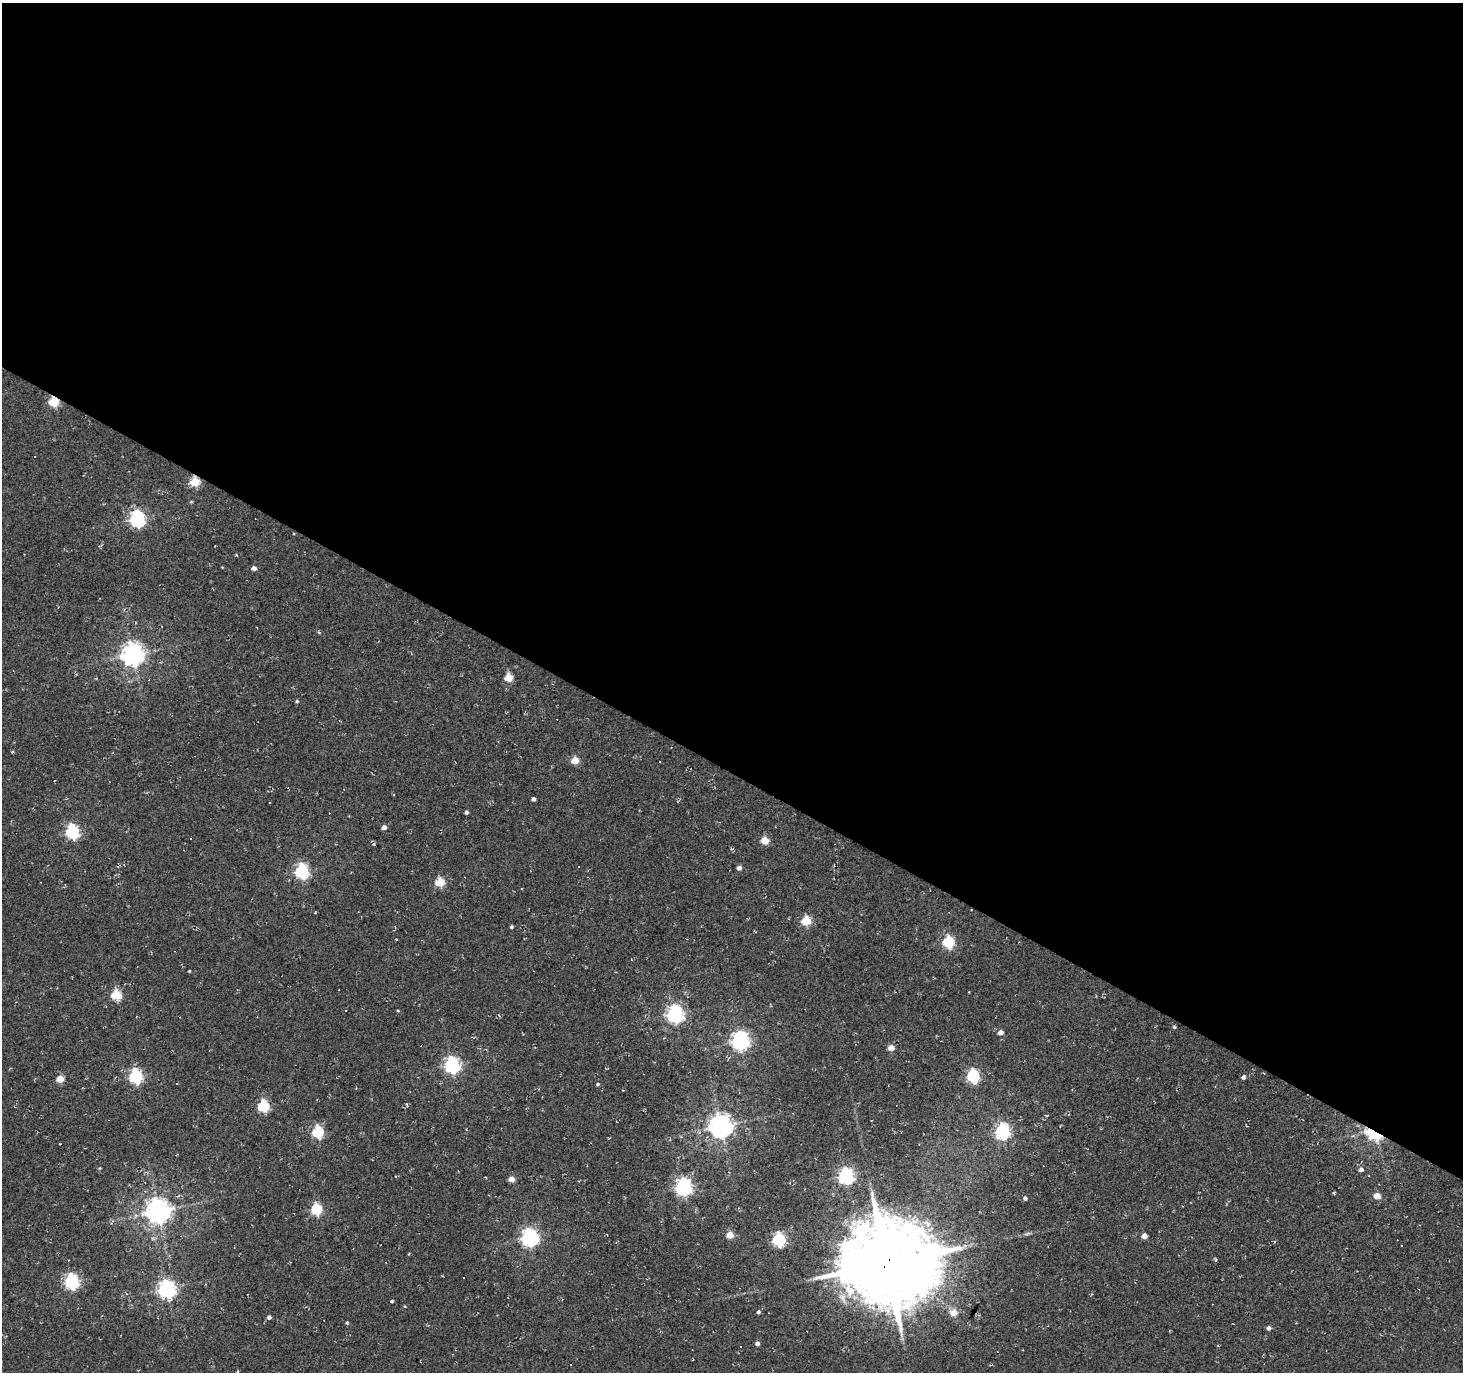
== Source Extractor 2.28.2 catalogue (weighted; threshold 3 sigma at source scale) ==
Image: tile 3 of 4 x 4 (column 3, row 1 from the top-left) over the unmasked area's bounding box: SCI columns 2925-4385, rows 4303-5672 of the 5853 x 5930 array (HDU 1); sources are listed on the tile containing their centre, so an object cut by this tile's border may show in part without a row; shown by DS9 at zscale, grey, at full resolution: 1 PNG px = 1 image px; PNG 1465 x 1374 px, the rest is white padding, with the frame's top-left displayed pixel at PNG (2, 3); no overlay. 56% of this frame is shown black and not used: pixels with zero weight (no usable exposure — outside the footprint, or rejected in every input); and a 3 px margin inside the footprint's outer edge (the drizzle kernel's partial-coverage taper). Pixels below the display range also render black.
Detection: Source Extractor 2.28.2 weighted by HDU 2 'WHT'; one run over the whole footprint, this tile lists its part. Background 0.0019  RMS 0.0051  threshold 0.0231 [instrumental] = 3 sigma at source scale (4.5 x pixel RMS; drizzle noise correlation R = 1.50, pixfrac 1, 0.0396/0.0396 arcsec/px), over >= 5 px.
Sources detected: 95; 22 cosmic-ray / hot-pixel residue — not listed; the other 73 listed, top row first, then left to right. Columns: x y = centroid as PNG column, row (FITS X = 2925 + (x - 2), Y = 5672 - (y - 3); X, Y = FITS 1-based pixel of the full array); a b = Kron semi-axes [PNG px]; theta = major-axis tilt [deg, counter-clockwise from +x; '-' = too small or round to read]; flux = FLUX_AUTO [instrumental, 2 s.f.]
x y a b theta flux
54 402 5 5 - 32
195 482 5 5 - 24
137 519 7 6 - 130
254 568 4 4 - 2.8
133 654 8 7 - 410
508 678 5 5 - 16
297 701 4 4 - 0.71
12 752 5 3 - 0.41
575 761 5 5 - 13
660 762 3 3 - 1.2
534 799 4 3 - 1.4
466 812 4 3 - 1.3
384 827 4 4 - 2.6
72 832 6 6 - 85
190 838 3 3 - 1.5
765 840 5 5 - 14
373 844 5 4 - 0.77
739 868 4 4 - 2.5
302 871 6 6 - 100
440 882 5 5 - 23
522 889 3 2 - 0.36
806 921 5 5 - 24
511 927 4 4 - 0.77
948 942 6 6 - 47
189 971 3 3 - 0.51
116 995 5 5 - 32
398 1011 4 3 - 0.46
675 1014 7 6 - 180
1174 1027 5 4 - 0.62
1000 1032 5 4 - 3.6
740 1040 7 7 - 210
891 1048 5 4 - 6.7
452 1065 6 6 - 140
136 1076 6 6 - 84
973 1076 6 6 - 73
1244 1077 4 4 - 1.8
60 1079 5 5 - 11
177 1083 3 2 - 0.33
598 1084 4 3 - 0.62
263 1106 5 5 - 47
721 1126 7 7 - 470
1002 1131 6 6 - 110
318 1132 6 5 - 52
1373 1134 18 8 -29 33
100 1168 5 3 - 0.45
1361 1170 5 5 - 2.1
846 1176 6 6 - 130
1369 1176 3 3 - 0.41
511 1179 4 4 - 6.5
683 1187 7 6 - 170
1334 1193 3 3 - 0.6
1377 1196 5 4 - 9
1025 1198 5 4 - 1.2
316 1209 5 5 - 44
158 1211 8 8 - 590
1027 1234 11 3 15 1.2
730 1235 5 4 - 11
1144 1236 4 4 - 5.1
529 1237 7 6 - 180
779 1240 6 6 - 78
887 1263 28 25 -2 7200
464 1278 2 2 - 0.41
71 1281 6 6 - 110
167 1289 7 7 - 200
392 1301 4 3 - 0.75
758 1312 4 4 - 1.1
954 1313 6 5 - 7.3
269 1317 4 4 - 1.9
347 1323 4 3 - 0.61
1269 1328 5 4 - 1.9
757 1343 4 4 - 1.8
571 1365 3 2 - 0.66
237 1372 4 3 - 0.51
Overlapping masked pixels (flux is a lower limit): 4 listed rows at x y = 54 402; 195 482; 1373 1134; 887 1263
Isophote crosses this tile's border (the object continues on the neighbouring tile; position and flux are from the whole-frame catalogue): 1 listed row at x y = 237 1372